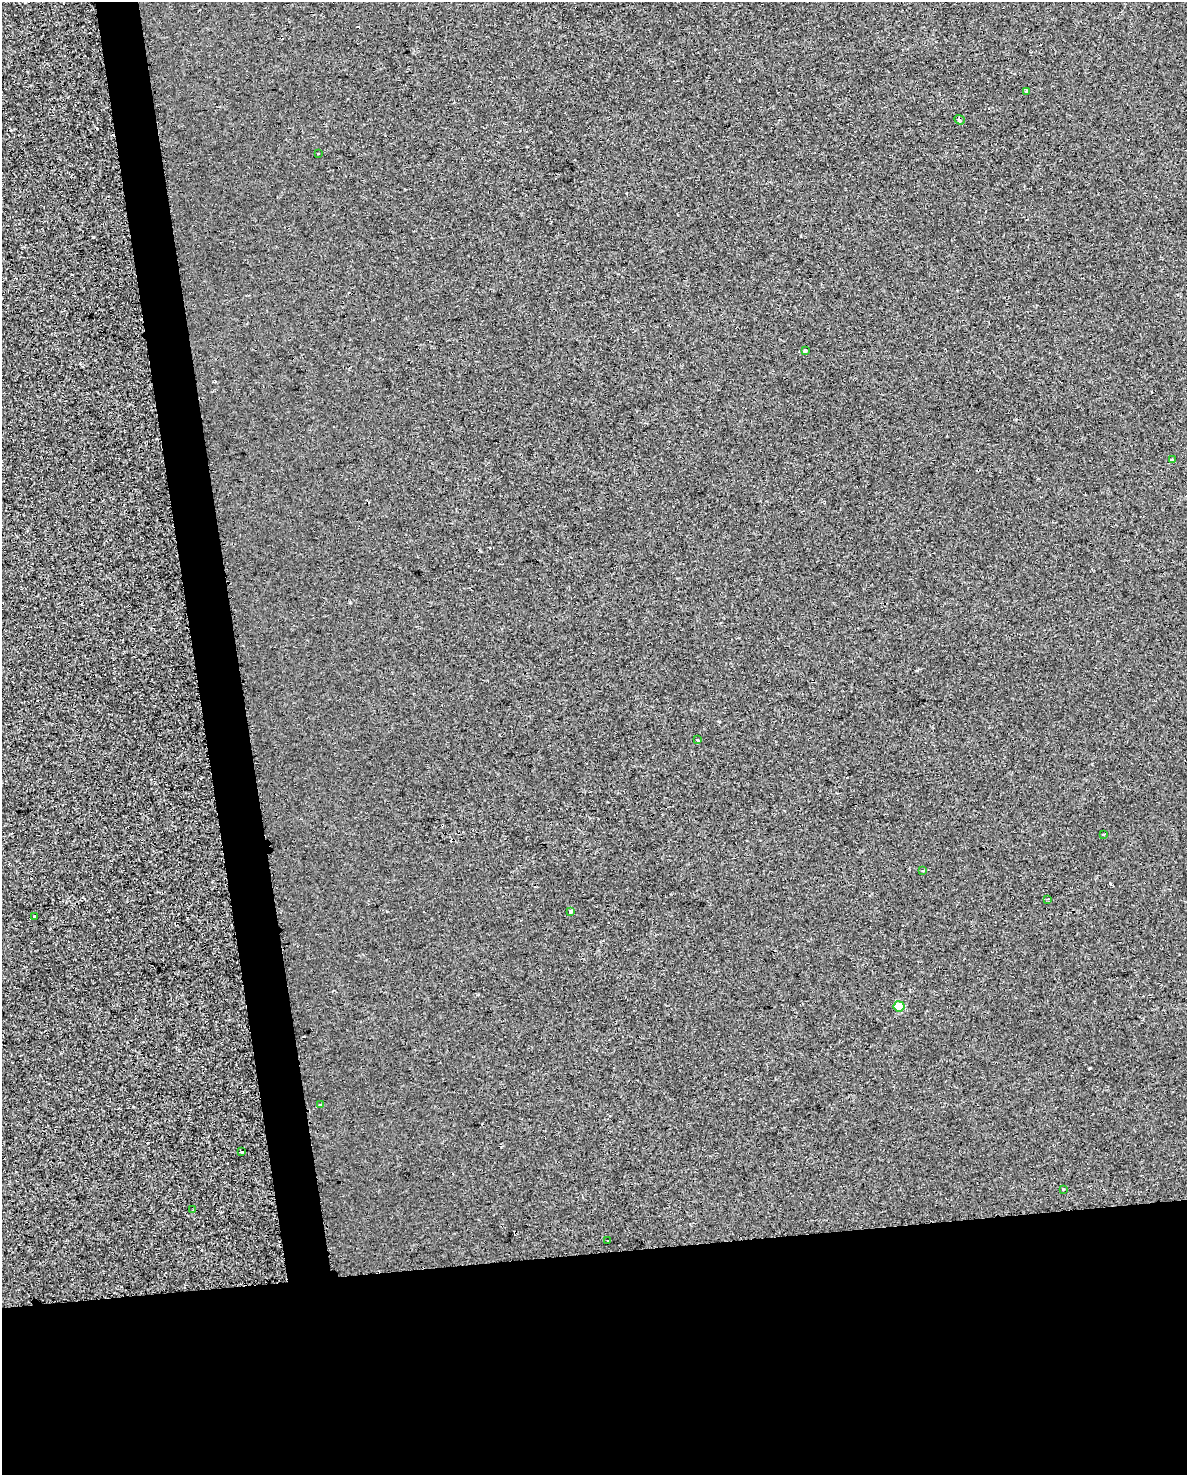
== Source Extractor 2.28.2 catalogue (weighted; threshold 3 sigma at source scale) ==
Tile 11 of 4 x 3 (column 3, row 3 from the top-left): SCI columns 2374-3558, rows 23-1495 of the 4747 x 4509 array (HDU 1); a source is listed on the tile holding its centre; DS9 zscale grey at full resolution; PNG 1189 x 1477 px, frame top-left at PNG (2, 2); each listed source drawn as its Kron ellipse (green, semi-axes under 4 px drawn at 4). Shown black and unused: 18% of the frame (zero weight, under 2 of 3 exposures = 1% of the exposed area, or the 3 px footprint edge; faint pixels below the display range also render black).
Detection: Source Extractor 2.28.2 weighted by HDU 2 'WHT'; one run over the whole footprint, this tile lists its part. Background -2.45e-04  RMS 0.0049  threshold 0.0221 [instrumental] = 3 sigma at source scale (4.5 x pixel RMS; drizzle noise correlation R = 1.50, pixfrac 1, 0.0396/0.0396 arcsec/px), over >= 5 px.
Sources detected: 23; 6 cosmic-ray / hot-pixel residue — neither listed nor drawn; the other 17 listed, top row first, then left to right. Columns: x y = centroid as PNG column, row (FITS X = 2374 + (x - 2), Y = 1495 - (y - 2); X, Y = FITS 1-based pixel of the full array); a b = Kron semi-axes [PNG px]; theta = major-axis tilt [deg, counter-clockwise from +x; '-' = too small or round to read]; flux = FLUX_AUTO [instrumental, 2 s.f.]
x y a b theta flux
1027 92 4 4 - 1.2
960 120 5 4 - 0.78
318 154 3 2 - 0.6
805 350 3 3 - 5.6
1172 460 3 3 - 6.3
698 740 3 3 - 3.5
1104 834 3 2 - 0.39
923 871 4 3 - 0.6
1048 899 3 2 - 0.4
571 911 3 3 - 4
34 917 3 3 - 8.2
899 1006 5 5 - 13
320 1104 3 2 - 0.67
241 1152 3 2 - 0.48
1064 1189 3 3 - 1.4
193 1210 3 2 - 0.75
607 1241 3 3 - 1.8
Unlisted compact peaks at least as high as the median listed source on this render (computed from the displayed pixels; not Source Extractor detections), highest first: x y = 1090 1068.